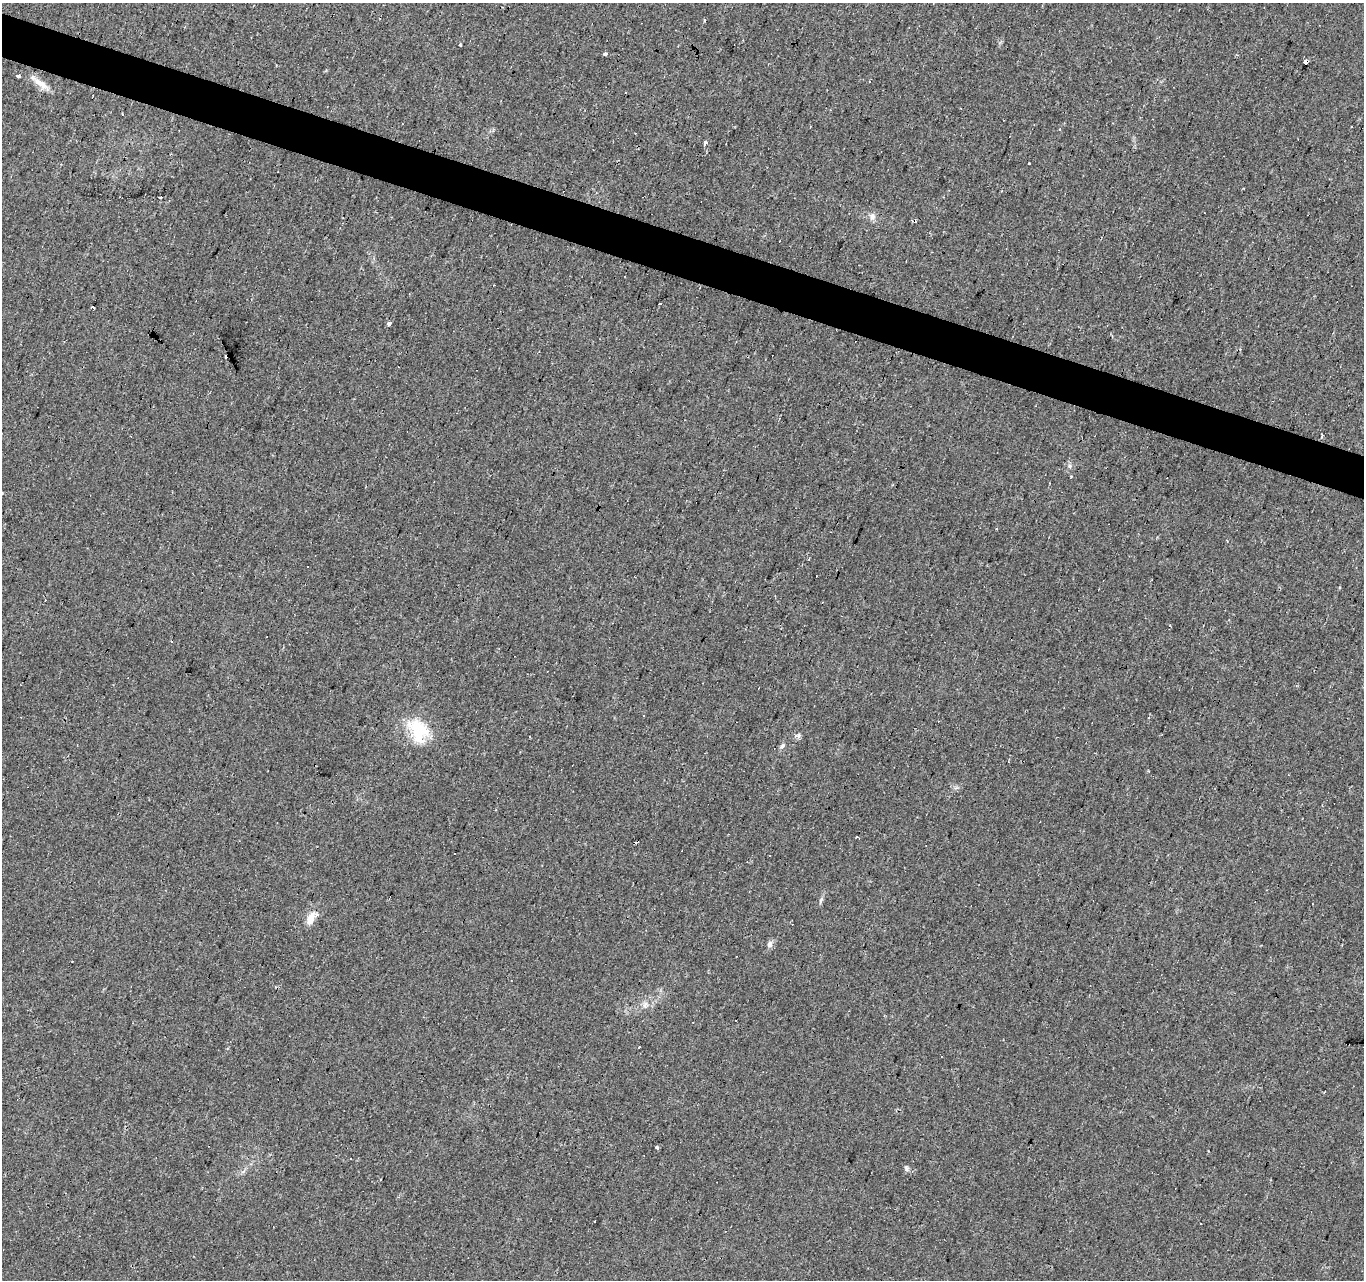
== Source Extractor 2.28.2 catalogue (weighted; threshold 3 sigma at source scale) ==
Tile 11 of 4 x 4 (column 3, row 3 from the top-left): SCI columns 2727-4088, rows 1553-2830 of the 5449 x 5596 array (HDU 1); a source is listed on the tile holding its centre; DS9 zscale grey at full resolution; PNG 1366 x 1282 px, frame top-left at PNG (2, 3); no overlay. Shown black and unused: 3% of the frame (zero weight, under 2 of 3 exposures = <1% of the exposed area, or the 3 px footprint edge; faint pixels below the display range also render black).
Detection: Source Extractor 2.28.2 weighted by HDU 2 'WHT'; one run over the whole footprint, this tile lists its part. Background 0.0448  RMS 0.0067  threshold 0.03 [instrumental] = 3 sigma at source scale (4.5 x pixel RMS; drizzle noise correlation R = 1.50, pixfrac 1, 0.0396/0.0396 arcsec/px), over >= 5 px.
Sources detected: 39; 13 cosmic-ray / hot-pixel residue — not listed; the other 26 listed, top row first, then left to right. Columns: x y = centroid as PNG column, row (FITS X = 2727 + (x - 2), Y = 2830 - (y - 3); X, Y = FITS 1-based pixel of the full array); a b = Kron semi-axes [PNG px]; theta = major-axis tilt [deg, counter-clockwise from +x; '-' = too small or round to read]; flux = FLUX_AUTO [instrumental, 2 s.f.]
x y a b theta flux
460 45 3 2 - 0.82
605 54 4 3 - 13
1305 62 4 3 - 4.5
18 76 4 3 - 9
40 83 18 8 -36 6.7
625 92 3 3 - 2.5
705 142 4 3 - 6.2
1029 163 3 2 - 1.2
160 198 3 3 - 5.8
872 216 10 8 83 3.2
660 303 3 3 - 27
93 308 3 2 - 1.3
389 324 4 4 - 3.3
1322 435 3 2 - 3
171 641 3 3 - 3.4
418 731 34 23 -62 28
798 735 7 7 - 1.7
782 746 9 5 45 1.6
821 900 9 4 60 1.4
311 918 20 10 57 7.3
770 944 9 7 68 2.5
645 1004 10 5 63 2.4
639 1048 3 3 - 5
657 1147 3 3 - 5.3
906 1168 6 5 - 1.4
594 1221 3 3 - 2.3
Overlapping masked pixels (flux is a lower limit): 1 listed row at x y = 1305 62